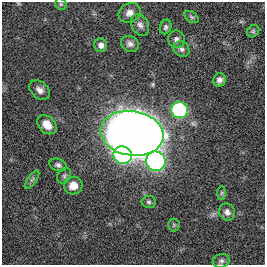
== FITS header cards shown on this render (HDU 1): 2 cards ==
NAXIS1  =                  263
NAXIS2  =                  263

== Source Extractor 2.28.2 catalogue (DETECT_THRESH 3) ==
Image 263 x 263 px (HDU 1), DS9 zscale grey, 1 PNG px = 1 image px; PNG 267 x 267 px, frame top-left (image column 1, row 263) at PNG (2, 2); each listed source drawn as its Kron ellipse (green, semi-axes under 4 px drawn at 4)
Background 0.00938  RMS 0.038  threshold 0.115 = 3 sigma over >= 5 px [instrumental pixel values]
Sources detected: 26; all 26 listed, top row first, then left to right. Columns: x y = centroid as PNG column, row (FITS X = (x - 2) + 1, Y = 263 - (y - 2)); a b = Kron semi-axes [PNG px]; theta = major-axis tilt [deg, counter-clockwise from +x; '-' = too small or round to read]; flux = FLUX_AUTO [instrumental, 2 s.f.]
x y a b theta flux
61 4 6 5 - 3.8
130 13 11 9 28 17
192 17 8 5 -35 5
140 25 11 8 -63 12
166 27 7 5 68 6.2
253 31 6 5 - 4.6
176 39 9 8 - 11
130 44 9 7 -26 11
101 45 7 6 - 13
182 49 8 7 - 8.1
219 80 7 6 - 11
40 90 11 8 -41 14
179 110 8 8 - 340
47 125 11 8 -46 27
132 133 32 22 -9 5200
123 155 9 8 - 330
156 161 10 9 - 590
58 165 9 6 -21 7.6
64 176 8 6 60 6.5
32 180 11 4 54 6.9
73 186 9 9 - 26
222 193 7 4 89 4.2
149 202 7 6 - 5.9
227 212 8 7 - 12
174 225 6 6 - 4.4
221 261 8 6 16 7.5